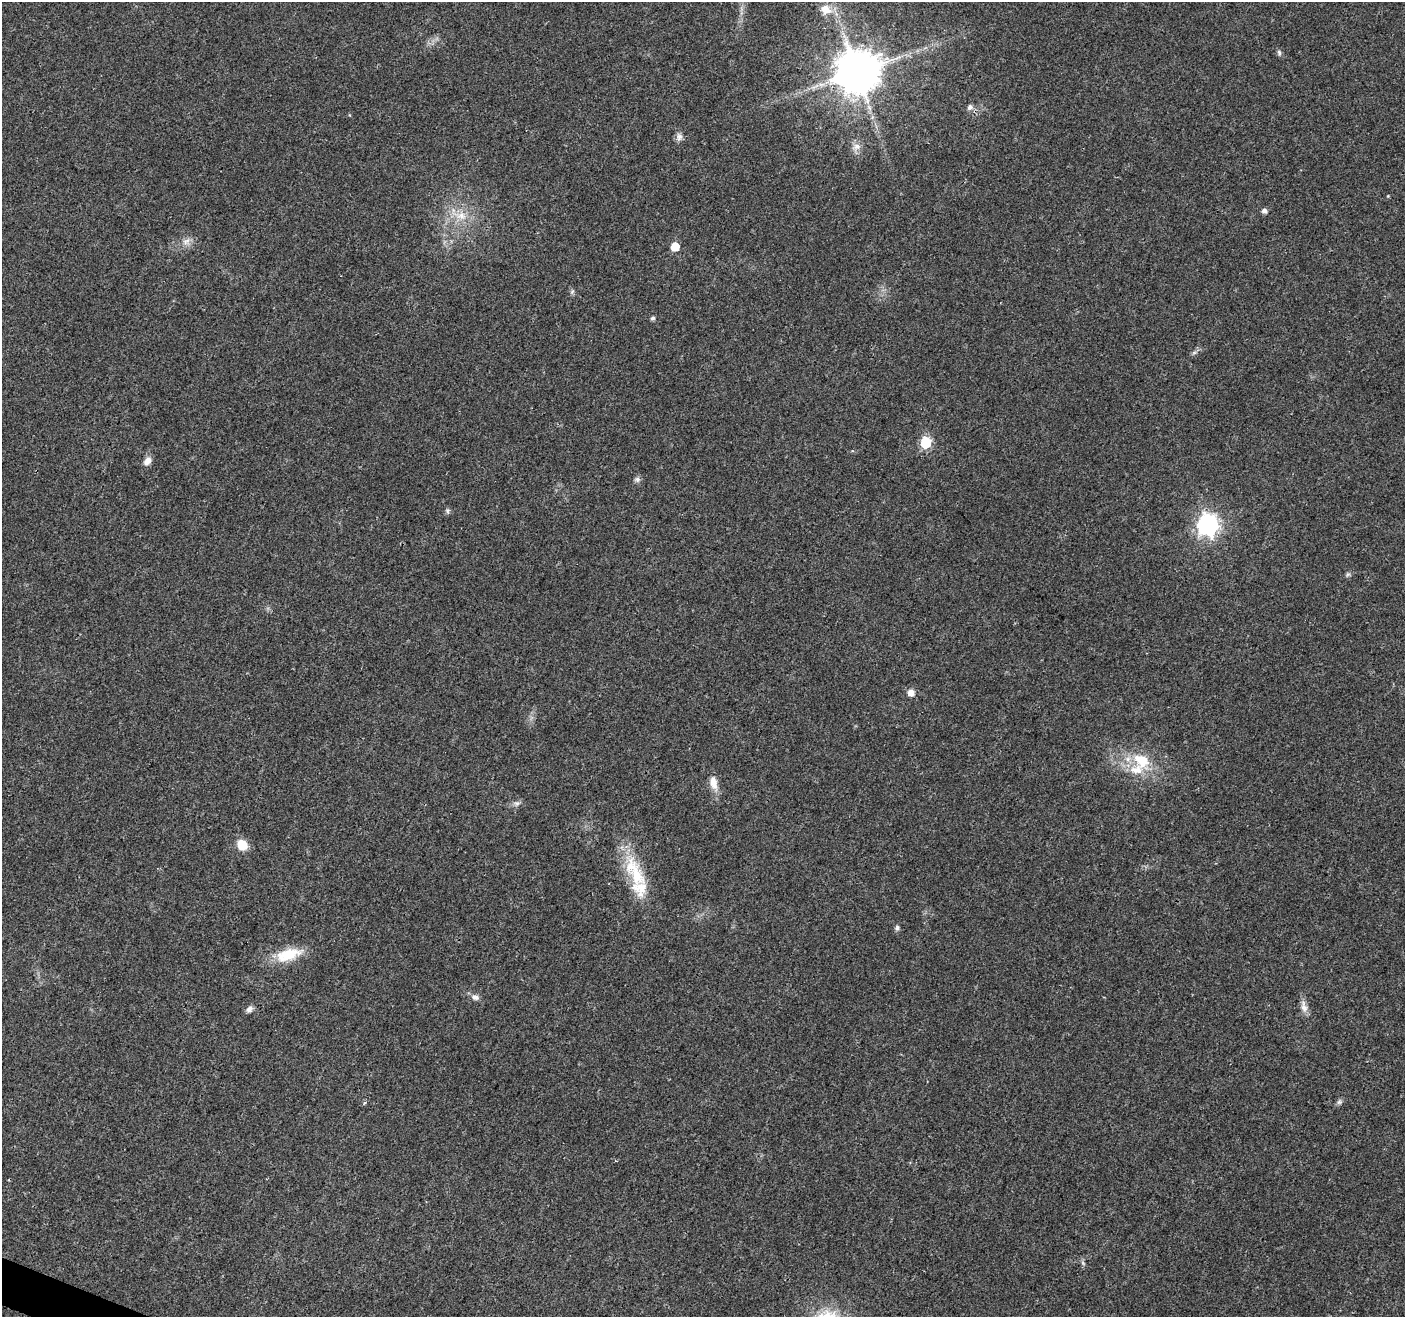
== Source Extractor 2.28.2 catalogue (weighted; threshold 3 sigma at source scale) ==
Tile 7 of 4 x 4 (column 3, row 2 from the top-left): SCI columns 2811-4213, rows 2842-4156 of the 5626 x 5747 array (HDU 1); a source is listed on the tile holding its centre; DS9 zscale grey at full resolution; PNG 1407 x 1319 px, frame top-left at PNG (2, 2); no overlay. Shown black and unused: <1% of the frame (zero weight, under 3 of 4 exposures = <1% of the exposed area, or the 3 px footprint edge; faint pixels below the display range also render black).
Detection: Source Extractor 2.28.2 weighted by HDU 2 'WHT'; one run over the whole footprint, this tile lists its part. Background 0.0257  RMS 0.0032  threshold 0.0145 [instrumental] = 3 sigma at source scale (4.5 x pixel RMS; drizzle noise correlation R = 1.50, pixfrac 1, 0.0396/0.0396 arcsec/px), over >= 5 px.
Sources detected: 36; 3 inside a brighter listed object's ellipse — not listed separately; the other 33 listed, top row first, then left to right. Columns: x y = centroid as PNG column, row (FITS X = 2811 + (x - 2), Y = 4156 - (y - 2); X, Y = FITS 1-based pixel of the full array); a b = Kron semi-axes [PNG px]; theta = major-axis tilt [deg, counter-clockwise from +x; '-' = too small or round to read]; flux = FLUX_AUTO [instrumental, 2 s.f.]
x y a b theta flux
826 9 15 12 -27 4.5
1279 53 8 5 -87 0.75
857 72 12 12 - 1300
970 107 7 6 - 1.3
679 137 11 8 -79 1.5
857 147 12 8 12 1.9
1388 196 4 4 - 0.26
1264 211 5 5 - 1.4
461 216 16 12 0 5.2
186 241 13 8 38 2.1
675 247 6 6 - 8.3
653 318 5 5 - 0.71
1194 353 7 4 19 0.59
926 443 6 6 - 29
147 461 11 8 43 2.1
637 479 8 7 - 0.95
447 511 8 4 -82 0.6
1207 525 8 8 - 180
1348 574 6 6 - 0.6
911 693 8 8 - 2.2
1141 760 28 19 -40 12
713 783 21 10 -77 3.4
516 803 8 7 - 1.1
242 845 9 8 - 7.4
636 876 32 19 -79 12
897 928 7 6 - 0.79
288 955 36 15 17 9.9
475 997 10 7 -17 1.4
1304 1007 18 8 -77 2.3
249 1009 10 6 43 1.3
1339 1102 7 6 - 0.8
364 1103 4 3 - 0.87
1083 1263 6 5 - 0.58